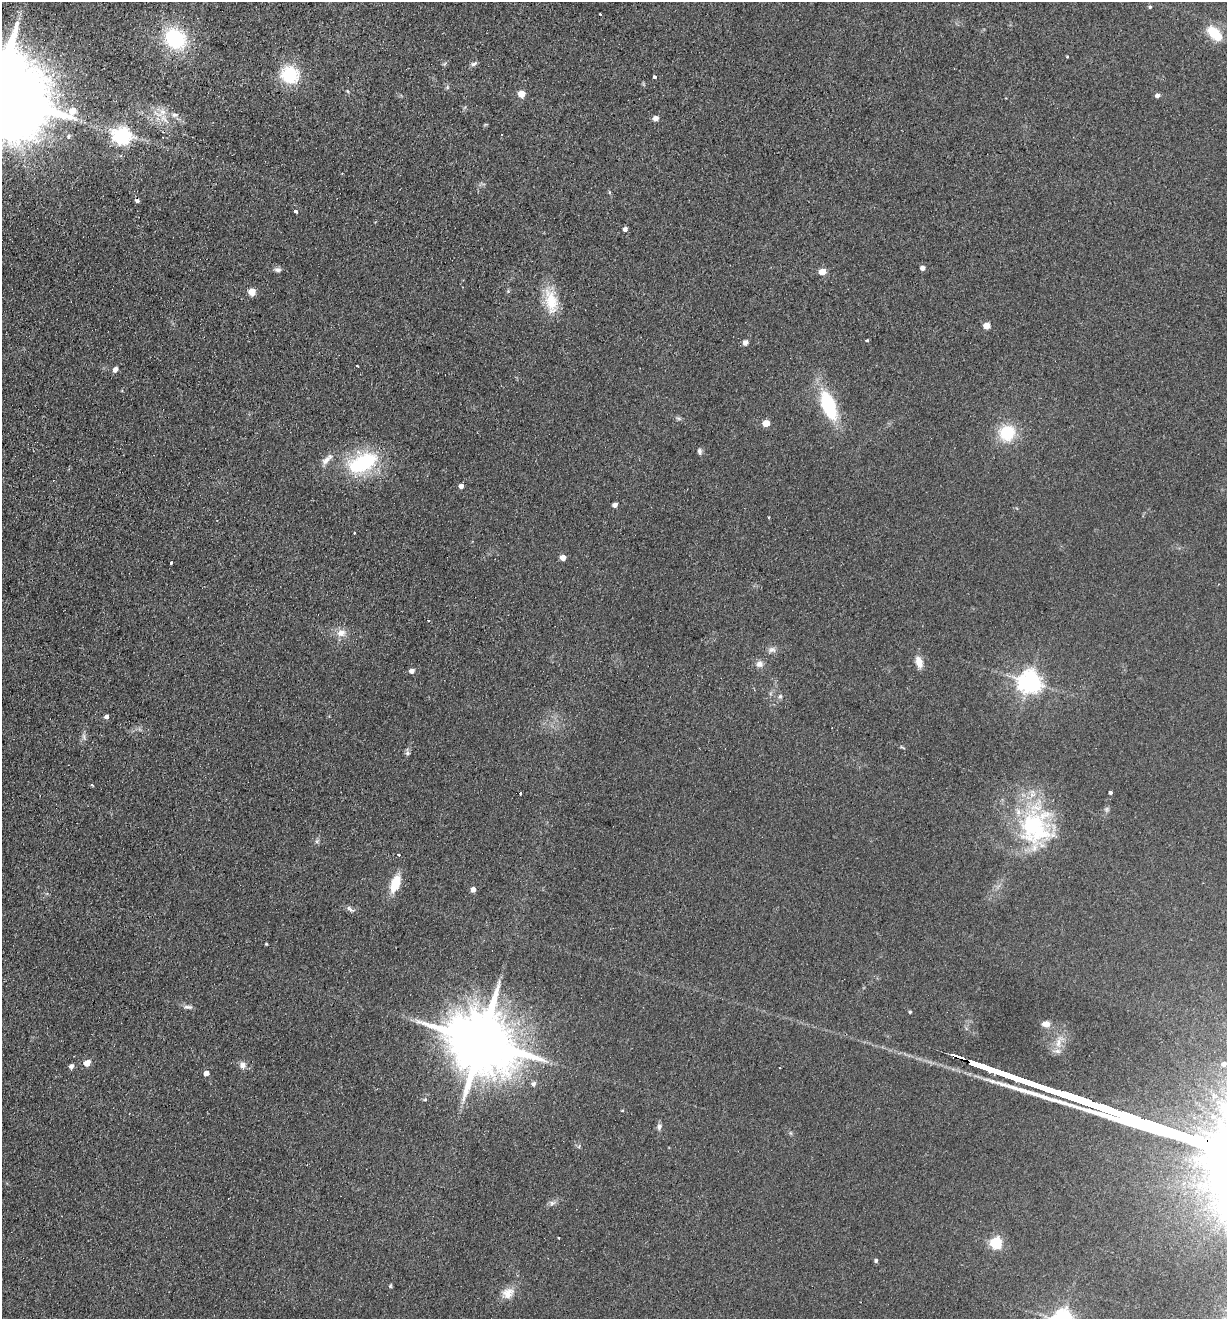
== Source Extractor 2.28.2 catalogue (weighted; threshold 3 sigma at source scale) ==
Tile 11 of 4 x 4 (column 3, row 3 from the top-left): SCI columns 2764-3988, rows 1339-2655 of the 5401 x 5311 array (HDU 1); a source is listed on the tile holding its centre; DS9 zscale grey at full resolution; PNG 1229 x 1321 px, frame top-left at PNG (2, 2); no overlay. Shown black and unused: <1% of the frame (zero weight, under 2 of 3 exposures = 3% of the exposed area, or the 3 px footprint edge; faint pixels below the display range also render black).
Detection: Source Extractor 2.28.2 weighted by HDU 2 'WHT'; one run over the whole footprint, this tile lists its part. Background 0.121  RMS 0.011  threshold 0.0499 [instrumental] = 3 sigma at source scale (4.5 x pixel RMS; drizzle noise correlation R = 1.50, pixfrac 1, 0.05/0.05 arcsec/px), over >= 5 px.
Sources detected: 93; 2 cosmic-ray / hot-pixel residue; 1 long thin detection or spike segment (spike, bleed or trail) — not listed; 2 inside a brighter listed object's ellipse — not listed separately; the other 88 listed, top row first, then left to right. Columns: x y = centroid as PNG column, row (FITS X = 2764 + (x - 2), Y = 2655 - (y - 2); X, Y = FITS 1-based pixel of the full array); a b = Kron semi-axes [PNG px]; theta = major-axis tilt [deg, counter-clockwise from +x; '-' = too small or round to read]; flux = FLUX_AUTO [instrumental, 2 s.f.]
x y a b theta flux
1150 7 4 4 - 1.7
600 14 3 2 - 1.3
1214 33 19 11 -43 29
175 39 24 20 -33 80
1067 56 4 3 - 0.86
474 64 9 5 26 2.8
290 75 20 18 -20 49
654 77 4 3 - 3.8
447 87 6 4 -73 1.6
347 91 5 3 - 1.1
521 94 5 5 - 25
1157 95 5 4 - 4
162 112 10 9 - 8.8
175 115 10 6 10 4
655 118 5 4 - 8.1
68 136 6 5 - 2.3
121 136 7 6 - 400
137 201 4 4 - 6.1
296 211 3 3 - 6.7
625 229 4 4 - 4.6
922 268 4 4 - 5
278 270 9 6 -1 3.4
822 272 5 4 - 20
508 291 5 4 - 1.4
252 292 5 5 - 21
551 301 34 15 -79 32
986 326 5 5 - 18
867 340 4 3 - 1.1
745 342 6 5 - 5.1
357 366 3 2 - 0.93
115 370 5 5 - 5.6
829 405 30 14 -69 72
678 418 7 4 -18 1.9
766 423 5 5 - 23
1007 433 17 16 - 40
699 451 8 5 -82 2.9
326 460 14 8 42 7.3
363 463 35 19 25 89
461 486 4 4 - 5.4
615 505 4 4 - 5.8
354 533 3 2 - 1.2
563 558 5 5 - 8.5
171 563 3 3 - 4.8
428 621 3 3 - 1.2
341 633 13 10 17 9.4
772 650 11 8 3 4.7
919 662 14 8 -73 11
759 664 11 9 -12 5.6
412 671 5 4 - 5.7
1029 682 7 7 - 910
780 696 6 5 - 2
106 716 5 4 - 3.6
84 737 7 4 -72 2.3
407 753 7 6 - 2.5
92 785 3 3 - 1.6
521 793 3 3 - 2.9
1110 793 4 3 - 2.4
1106 809 6 6 - 2.4
1033 825 48 41 75 130
399 855 3 3 - 2.2
395 883 19 9 70 27
473 889 5 4 - 6.5
350 909 13 5 -39 3.5
266 944 3 3 - 0.95
188 1007 14 4 -5 3.4
910 1012 4 3 - 1.4
1046 1024 10 7 1 7.7
481 1041 21 15 -24 11000
1059 1042 21 8 74 13
87 1063 6 5 - 14
1224 1064 5 5 - 5.8
243 1065 10 8 90 5.2
980 1065 21 3 -20 5500
71 1066 5 4 - 4.1
206 1073 5 4 - 6.7
1005 1074 21 3 -19 5700
1026 1081 21 3 -20 5700
533 1084 5 5 - 3.8
425 1100 5 3 - 1.2
659 1127 9 6 86 3.6
791 1133 6 4 -71 1.5
552 1203 8 6 2 3.4
1214 1203 15 7 23 11
559 1238 3 2 - 0.89
995 1243 5 5 - 140
876 1261 4 4 - 2.2
390 1286 6 4 72 1.4
508 1293 17 13 32 12
Overlapping masked pixels (flux is a lower limit): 1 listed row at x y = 980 1065